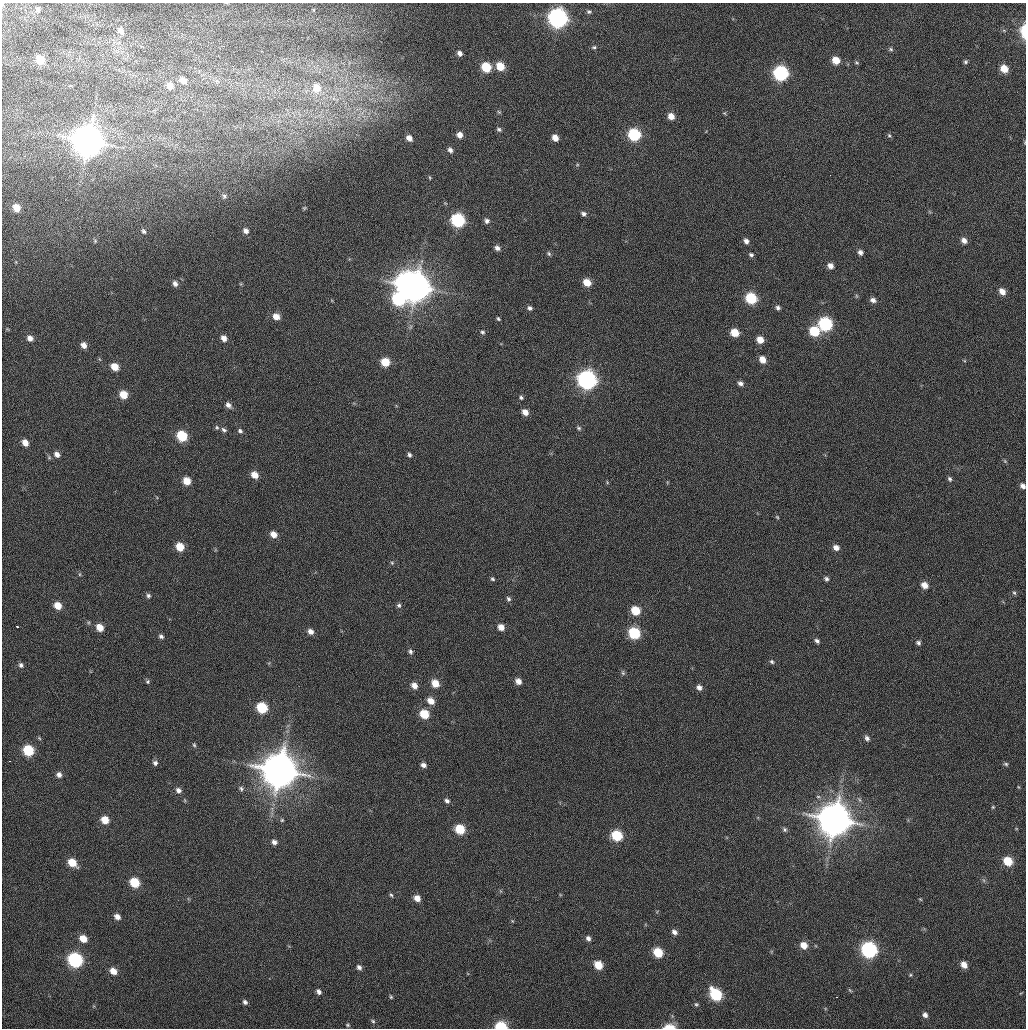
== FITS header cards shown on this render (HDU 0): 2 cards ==
NAXIS1  =                 1024 / Comment
NAXIS2  =                 1026 / Comment

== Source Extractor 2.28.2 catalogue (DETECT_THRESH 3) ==
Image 1024 x 1026 px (HDU 0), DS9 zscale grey, 1 PNG px = 1 image px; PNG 1028 x 1030 px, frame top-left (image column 1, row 1026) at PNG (2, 3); no overlay
Background 23.4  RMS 3.9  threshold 11.8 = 3 sigma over >= 5 px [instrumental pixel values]
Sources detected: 190; all 190 listed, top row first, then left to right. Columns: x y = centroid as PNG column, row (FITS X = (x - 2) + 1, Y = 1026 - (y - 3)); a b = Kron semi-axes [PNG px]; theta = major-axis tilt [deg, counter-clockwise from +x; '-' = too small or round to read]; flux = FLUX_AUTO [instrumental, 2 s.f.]
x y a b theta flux
3 5 6 3 -71 3.0e+02
38 10 10 8 -79 1.4e+03
589 12 6 4 -21 5.0e+02
558 18 9 8 - 1.1e+05
1004 30 6 4 -2 3.6e+02
121 31 8 6 -57 2.0e+03
1023 31 17 8 -88 4.3e+03
594 47 5 4 - 4.0e+02
891 49 6 5 - 4.9e+02
460 53 6 5 - 1.2e+03
40 59 8 7 - 6.0e+03
836 60 7 6 - 3.8e+03
965 62 5 5 - 5.2e+02
857 63 6 5 - 3.9e+02
500 66 7 6 - 5.4e+03
486 67 7 6 - 8.8e+03
1004 69 7 6 - 4.3e+03
781 73 8 7 - 4.4e+04
183 81 8 7 - 2.3e+03
217 81 9 7 -46 1.0e+03
70 86 6 3 18 2.5e+02
170 86 7 7 - 3.2e+03
317 88 12 10 -80 4.6e+03
499 112 5 4 - 3.1e+02
724 113 5 5 - 3.1e+02
671 116 6 5 - 2.4e+03
499 129 6 4 -29 5.1e+02
634 134 7 7 - 2.2e+04
460 135 6 6 - 1.7e+03
889 135 7 5 -56 5.4e+02
409 138 7 5 -43 1.8e+03
555 138 6 5 - 2.3e+03
88 141 11 10 - 6.3e+05
1025 142 6 3 -90 2.7e+02
450 150 7 5 -60 9.8e+02
430 178 6 3 -60 2.9e+02
224 196 6 6 - 6.1e+02
16 208 7 6 - 3.8e+03
304 208 5 4 - 2.3e+02
584 214 6 5 - 7.7e+02
458 220 8 7 - 3.2e+04
487 221 5 5 - 8.1e+02
144 231 7 5 -63 6.3e+02
246 231 6 6 - 1.2e+03
964 240 7 6 - 1.5e+03
95 241 5 5 - 3.6e+02
746 241 7 6 - 1.2e+03
497 248 6 4 -40 1.1e+03
860 252 6 6 - 1.1e+03
549 254 6 5 - 4.8e+02
751 255 6 5 - 6.6e+02
16 262 5 3 - 2.6e+02
830 266 7 6 - 1.7e+03
587 282 7 6 - 4.1e+03
175 283 6 5 - 1.1e+03
406 283 9 8 - 1.4e+05
416 287 10 9 - 5.3e+05
1002 292 7 5 -48 2.4e+03
856 296 6 4 -89 3.8e+02
751 298 7 7 - 1.5e+04
398 299 15 13 -24 2.7e+04
873 300 7 5 -17 1.2e+03
530 308 6 5 - 8.3e+02
778 308 6 6 - 7.5e+02
276 317 7 6 - 2.5e+03
498 319 5 4 - 4.6e+02
825 324 8 7 - 3.2e+04
7 329 6 4 -45 3.2e+02
814 331 8 7 - 1.0e+04
482 332 7 6 - 6.5e+02
735 333 7 6 - 4.9e+03
30 338 7 6 - 1.6e+03
224 338 6 5 - 1.7e+03
760 340 7 6 - 3.0e+03
84 345 6 5 - 1.7e+03
762 359 6 6 - 2.5e+03
385 362 7 6 - 6.4e+03
115 367 6 5 - 3.8e+03
587 379 9 8 - 1.0e+05
740 383 6 5 - 8.8e+02
123 395 6 6 - 4.3e+03
521 397 6 5 - 6.2e+02
228 405 8 6 -48 1.3e+03
525 412 7 6 - 2.2e+03
217 427 6 6 - 4.9e+02
579 428 6 5 - 4.9e+02
224 430 8 5 -38 7.7e+02
240 431 6 6 - 7.0e+02
182 436 7 6 - 1.2e+04
25 443 6 5 - 2.2e+03
57 454 6 5 - 1.2e+03
409 455 6 5 - 6.6e+02
1005 461 5 4 - 3.2e+02
254 475 7 6 - 2.8e+03
950 479 6 4 -57 5.4e+02
187 481 7 6 - 4.0e+03
607 482 6 3 -73 2.5e+02
1023 486 5 4 - 1.0e+03
777 517 5 3 - 2.6e+02
274 534 7 6 - 2.2e+03
180 547 7 6 - 5.3e+03
836 548 6 5 - 1.4e+03
392 563 5 4 - 3.4e+02
80 574 6 4 90 3.0e+02
492 579 5 4 - 4.2e+02
826 579 5 4 - 6.1e+02
924 585 7 6 - 2.6e+03
1014 593 7 5 -61 4.9e+02
148 595 5 5 - 5.8e+02
508 599 6 5 - 5.9e+02
399 605 6 6 - 5.6e+02
58 606 7 6 - 3.6e+03
635 610 7 6 - 6.4e+03
17 627 4 3 - 6.2e+03
100 627 7 6 - 3.5e+03
501 627 6 5 - 2.2e+03
310 631 6 6 - 1.4e+03
634 633 7 7 - 1.8e+04
161 636 6 5 - 6.9e+02
817 641 5 4 - 6.8e+02
918 643 7 6 - 8.1e+02
410 652 6 5 - 6.4e+02
772 662 5 4 - 4.3e+02
21 665 7 6 - 8.1e+02
623 673 8 6 -75 5.3e+02
518 681 6 5 - 1.8e+03
148 682 5 5 - 4.3e+02
435 683 7 6 - 3.9e+03
414 686 7 5 -48 2.0e+03
699 687 8 7 - 1.3e+03
431 701 7 6 - 2.5e+03
262 708 7 7 - 1.3e+04
424 714 7 6 - 7.3e+03
867 738 7 5 -58 7.9e+02
194 745 6 4 -82 3.8e+02
28 750 7 6 - 1.3e+04
9 761 3 2 - 1.7e+03
155 763 7 6 - 8.1e+02
1006 764 8 6 -15 6.2e+02
423 765 6 5 - 1.1e+03
279 770 11 11 - 1.0e+06
59 775 6 6 - 1.1e+03
1018 787 5 5 - 3.4e+02
241 789 7 7 - 6.9e+02
178 790 7 6 - 1.1e+03
184 800 5 3 - 2.6e+02
447 801 6 5 - 8.1e+02
993 807 5 5 - 4.4e+02
834 819 11 10 - 8.1e+05
105 820 7 6 - 4.1e+03
282 820 5 5 - 3.6e+02
460 829 7 6 - 9.4e+03
1016 829 6 4 -1 3.6e+02
785 830 6 5 - 5.2e+02
617 835 7 6 - 1.3e+04
274 842 6 5 - 1.1e+03
1008 861 9 7 -42 7.7e+03
72 862 8 6 -42 5.4e+03
983 880 7 4 -70 5.7e+02
135 883 7 6 - 8.8e+03
391 895 6 4 -61 4.3e+02
417 898 7 6 - 2.3e+03
920 899 5 4 - 2.6e+02
117 917 6 5 - 1.6e+03
512 921 5 5 - 3.0e+02
674 932 6 5 - 1.1e+03
588 938 7 6 - 8.9e+02
83 939 7 6 - 3.6e+03
804 945 8 7 - 3.0e+03
869 950 8 8 - 5.4e+04
658 952 7 6 - 8.5e+03
75 960 8 7 - 4.1e+04
598 965 7 6 - 5.0e+03
964 965 8 6 -48 2.4e+03
359 967 7 6 - 1.1e+03
113 971 8 6 -36 2.7e+03
910 975 5 4 - 3.7e+02
850 990 6 5 - 4.1e+02
319 992 7 5 -49 1.1e+03
1021 993 5 3 - 2.4e+02
716 994 9 7 -51 2.0e+04
391 997 6 4 -75 4.3e+02
837 997 3 2 - 9.5e+02
245 1002 7 6 - 8.3e+02
696 1004 7 6 - 5.6e+02
925 1015 7 7 - 1.2e+03
373 1021 7 6 - 5.5e+02
348 1025 6 5 - 4.1e+02
501 1026 7 5 -6 1.5e+04
669 1027 12 6 3 3.8e+03
At the frame edge (FLAGS 8, measured only in part): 6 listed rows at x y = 3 5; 1023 31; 1025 142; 1023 486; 501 1026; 669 1027